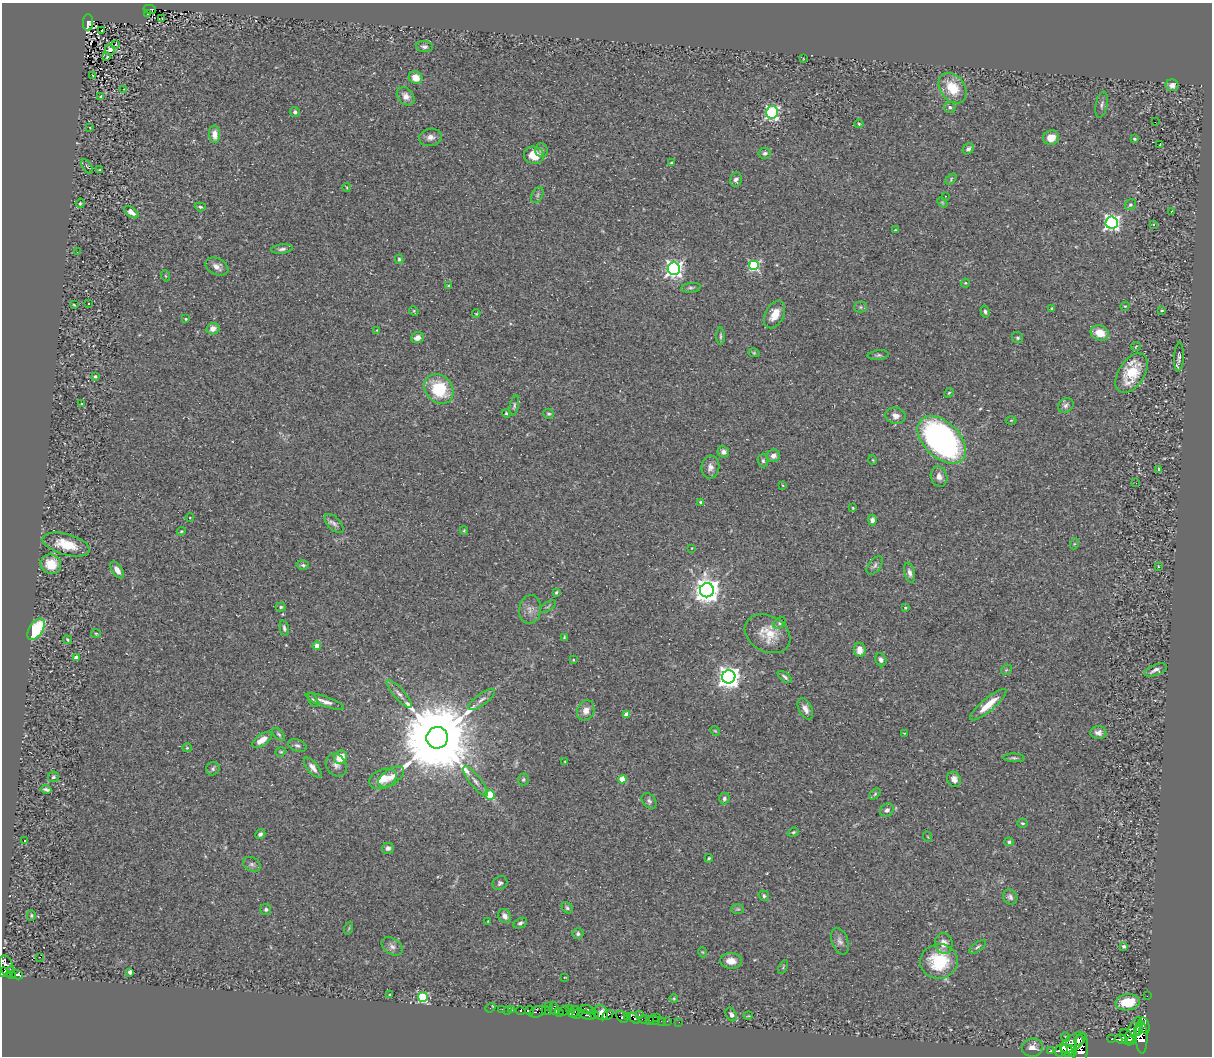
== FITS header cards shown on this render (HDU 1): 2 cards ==
NAXIS1  =                 1210
NAXIS2  =                 1054

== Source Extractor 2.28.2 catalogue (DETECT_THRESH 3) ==
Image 1210 x 1054 px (HDU 1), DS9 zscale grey, 1 PNG px = 1 image px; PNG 1214 x 1058 px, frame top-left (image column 1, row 1054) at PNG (2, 3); each listed source drawn as its Kron ellipse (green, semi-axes under 4 px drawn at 4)
Background 0.453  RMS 0.03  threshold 0.089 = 3 sigma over >= 5 px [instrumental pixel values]
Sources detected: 269; all 269 listed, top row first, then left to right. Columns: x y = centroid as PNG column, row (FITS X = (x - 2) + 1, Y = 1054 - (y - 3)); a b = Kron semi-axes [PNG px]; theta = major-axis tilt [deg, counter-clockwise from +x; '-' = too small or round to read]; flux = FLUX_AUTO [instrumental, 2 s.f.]
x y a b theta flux
150 9 6 3 -11 31
147 14 4 2 - 2.1
162 18 2 2 - 2
88 22 8 5 88 120
102 30 3 2 - 2.3
116 44 3 2 - 1.3
424 47 8 5 -7 6.8
110 50 6 4 -48 63
107 57 3 2 - 2.1
803 58 2 2 - 1.5
93 76 3 2 - 1.4
416 78 7 6 - 23
1172 85 6 6 - 10
953 88 17 12 -53 57
124 89 3 2 - 1.1
406 96 10 7 -48 13
101 97 3 3 - 40
1102 105 13 6 79 6.7
950 107 5 5 - 4.6
295 112 5 4 - 5.7
772 112 6 6 - 400
1155 122 2 2 - 11
859 124 4 4 - 2.1
90 127 2 2 - 1.4
215 134 9 5 -85 20
430 137 11 8 11 11
1051 138 8 7 - 22
1135 139 3 3 - 3.2
1160 144 3 2 - 28
968 149 6 5 - 5.7
541 150 7 6 - 4.6
765 153 6 5 - 4.7
534 155 10 8 -6 37
671 163 3 3 - 2.1
87 166 8 3 -57 2.6
100 170 3 3 - 2.5
736 179 7 6 - 6.7
951 179 6 4 49 2.9
346 187 4 3 - 1.7
537 195 8 5 61 4.9
945 196 3 2 - 3.5
942 202 6 4 -45 2.4
80 203 5 4 - 2.1
1130 205 6 5 - 3.5
200 207 6 4 -19 2.9
1172 211 3 2 - 1.2
131 212 8 4 -36 13
1112 223 6 6 - 690
1153 224 3 3 - 2.4
895 230 3 2 - 1.5
282 249 11 4 6 6.4
77 252 3 2 - 1.6
399 259 4 3 - 3
754 266 5 5 - 200
217 267 12 8 -26 13
674 269 6 6 - 860
166 276 5 3 - 2
965 283 4 4 - 1.9
449 286 3 3 - 3
691 288 10 5 7 5.1
88 304 3 3 - 3.8
74 305 3 2 - 1.8
1125 306 5 3 - 1.9
860 307 6 5 - 3.8
1051 309 3 3 - 2.5
1162 310 4 2 - 1.6
414 311 5 4 - 2.4
985 312 6 4 -75 4.6
476 314 4 3 - 1.6
775 314 15 9 62 27
186 319 4 3 - 2.4
213 329 6 5 - 13
377 330 4 3 - 1.5
1100 333 9 7 -20 32
720 336 8 3 90 3.4
417 338 7 5 18 11
1018 338 6 5 - 3.8
1136 346 5 3 - 1.7
754 353 6 4 -17 2.4
878 355 10 5 6 4.7
1179 357 14 4 87 7.6
1132 373 22 13 57 73
95 376 4 3 - 4.6
439 389 16 13 -51 98
949 393 5 4 - 2.5
81 404 3 3 - 2.2
1066 405 8 6 38 7.4
514 406 11 4 78 4.8
506 413 4 4 - 3.9
549 414 5 5 - 3.5
895 416 10 8 -17 12
1011 420 5 3 - 1.8
942 440 29 18 -44 650
723 452 6 5 - 10
773 456 6 6 - 12
873 460 5 3 - 1.7
763 461 7 5 -87 4.6
710 467 12 9 82 13
1159 469 4 3 - 3.3
939 477 10 8 -72 12
1136 483 2 2 - 2.2
782 485 4 2 - 1.6
701 502 3 3 - 3.2
853 508 4 4 - 1.8
190 518 4 3 - 1.4
872 520 5 4 - 8.3
334 523 12 6 -46 7.5
181 531 4 4 - 2.1
464 531 4 4 - 2.1
1074 544 5 3 - 1.9
66 545 24 10 -16 51
692 548 3 2 - 1.2
51 564 10 9 - 43
303 565 6 5 - 4.6
875 565 10 6 53 5.8
1158 567 3 3 - 2.1
117 570 9 5 -56 12
910 573 10 5 -77 7.2
707 590 7 7 - 2400
556 592 4 3 - 2.4
548 606 9 3 33 2.6
281 607 5 4 - 3.2
905 608 4 3 - 1.9
530 609 14 11 80 14
780 623 7 5 42 4.1
284 628 8 4 -78 4.9
36 629 12 6 57 120
96 634 5 4 - 2.3
767 634 24 18 -29 45
564 637 4 3 - 1.9
67 640 5 3 - 2.7
317 646 4 4 - 32
860 650 7 6 - 18
76 657 3 3 - 11
573 660 4 3 - 1.8
881 660 7 5 -65 7.4
1006 670 6 4 44 2.9
1155 670 12 5 21 8.8
729 677 6 6 - 1800
785 677 8 4 -37 4.5
399 694 18 5 -48 10
481 699 15 5 36 9.8
313 700 8 4 -60 3.7
325 701 20 5 -19 13
988 705 23 6 40 35
805 709 11 6 -63 11
586 710 10 8 65 16
626 714 4 4 - 23
715 731 5 4 - 2.3
904 733 3 2 - 1.4
1098 733 8 6 -3 9.3
279 734 8 4 -45 3.5
437 738 11 10 - 40000
262 740 11 5 35 23
297 745 10 6 -20 6.2
187 748 5 4 - 2.3
281 752 6 4 19 2.7
341 757 7 6 - 41
1014 758 11 4 -3 4.4
565 762 3 3 - 1.5
336 765 12 9 -54 11
313 768 12 5 -51 11
213 769 7 6 - 4.6
53 777 5 5 - 4.1
391 777 15 7 34 17
383 779 14 9 21 30
523 779 6 5 - 3.4
622 779 4 4 - 59
954 779 8 6 -60 12
475 781 18 5 -52 12
46 789 5 3 - 4.8
875 794 6 4 46 3
490 795 5 4 - 93
724 798 6 5 - 4.8
649 801 9 6 -47 5.7
887 810 7 6 - 6.4
1022 823 5 4 - 2.9
793 832 6 4 20 2.7
260 834 5 4 - 5
928 837 5 3 - 1.8
24 840 3 2 - 1.6
1009 842 5 4 - 4.6
388 848 6 5 - 5.6
709 858 4 3 - 2.7
252 864 9 7 -27 5.9
500 883 8 6 38 5.4
764 896 5 5 - 4.3
1010 897 8 6 -54 6.3
567 908 6 4 -46 3.6
266 909 5 5 - 4.2
738 909 6 5 - 3.2
31 915 5 4 - 2.6
505 916 7 6 - 11
488 921 3 2 - 1.5
520 923 7 5 25 5.1
349 928 6 4 71 2.5
578 934 5 5 - 5.4
840 941 14 8 -71 9.7
944 943 10 9 - 18
392 946 12 7 -34 9.8
1124 946 3 3 - 5.2
978 947 10 4 37 4.2
702 952 5 3 - 1.6
40 957 4 3 - 1.5
731 961 11 8 -3 18
939 961 19 17 9 100
6 966 11 6 -73 1000
783 967 7 3 60 2.3
10 971 4 3 - 98
3 972 5 3 - 410
130 972 4 4 - 13
12 974 4 3 - 220
17 975 6 4 -26 190
565 977 3 2 - 1.2
390 995 3 3 - 20
1147 996 2 2 - 8.7
423 997 5 5 - 180
674 998 4 4 - 2
1128 1002 12 8 7 59
548 1007 3 2 - 18
490 1008 5 2 - 8.8
554 1008 7 4 -79 390
569 1008 2 2 - 7.7
502 1009 2 2 - 16
588 1009 7 4 -20 890
507 1010 2 2 - 8.3
511 1010 3 3 - 57
529 1010 5 4 - 1200
521 1011 5 3 - 200
546 1011 5 3 - 62
564 1011 5 3 - 440
538 1012 9 5 20 130
574 1012 6 4 54 640
559 1013 4 4 - 420
601 1013 8 6 -63 1500
578 1014 6 3 46 300
594 1014 5 3 - 460
639 1014 3 2 - 21
731 1014 7 5 -61 5.9
586 1015 9 3 -17 250
608 1015 6 4 30 770
628 1016 3 2 - 270
748 1016 5 3 - 1.5
622 1017 7 4 -48 650
657 1017 3 2 - 130
634 1018 7 3 -39 640
644 1019 6 3 -10 38
650 1020 2 2 - 13
654 1020 6 3 -18 32
661 1021 2 2 - 8.4
667 1021 2 2 - 12
679 1022 2 2 - 11
1144 1025 8 5 -76 1000
1139 1029 7 3 77 1700
1133 1031 15 5 64 3700
1066 1037 5 3 - 1.8
1127 1037 9 5 -58 4800
1142 1037 16 5 -89 3600
1112 1039 3 3 - 210
1121 1039 7 4 -7 2600
1079 1040 6 3 60 1700
1132 1040 5 4 - 1800
1073 1042 14 7 35 5200
1032 1048 10 9 - 15
1081 1049 16 7 84 5200
1061 1050 6 5 - 3100
1067 1050 7 6 - 3500
1051 1051 3 3 - 170
1072 1051 6 5 - 2500
At the frame edge (FLAGS 8, measured only in part): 1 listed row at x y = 3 972